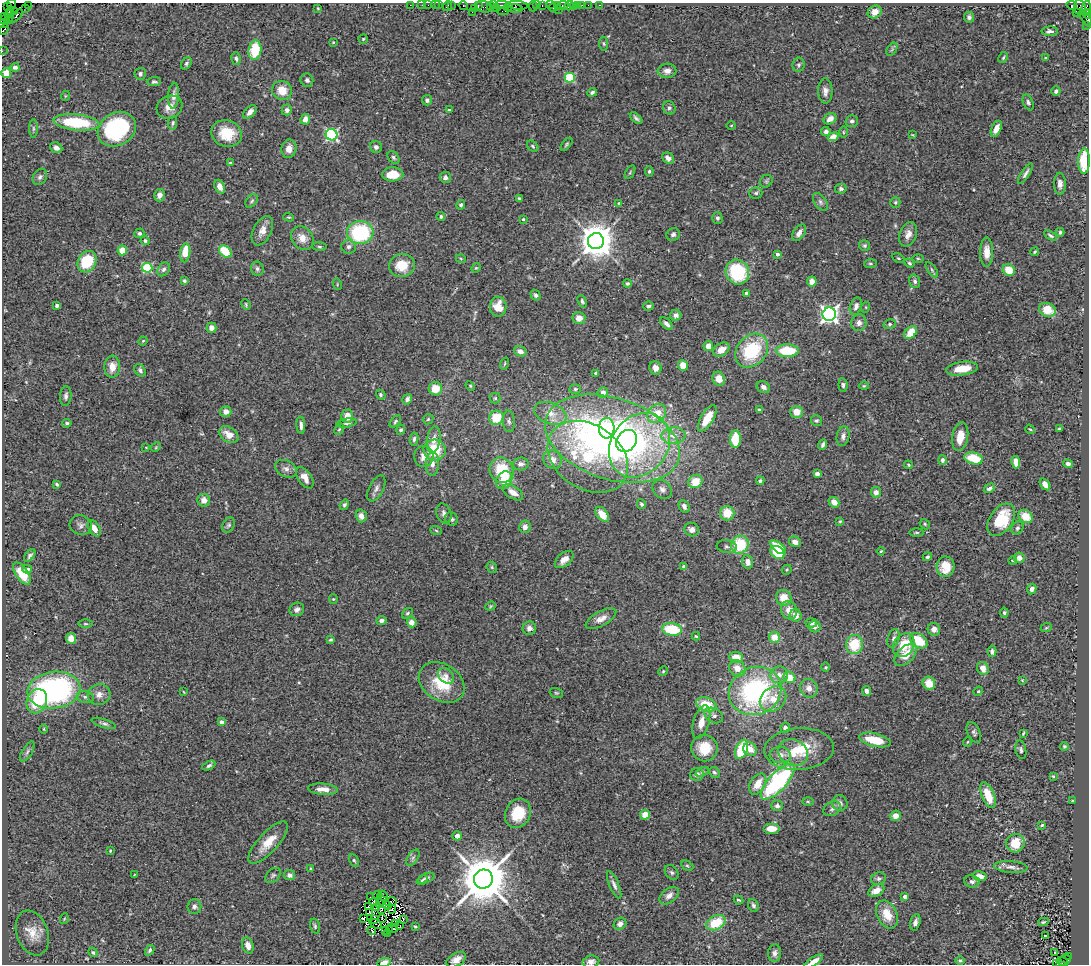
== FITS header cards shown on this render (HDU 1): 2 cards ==
NAXIS1  =                 1087
NAXIS2  =                  962

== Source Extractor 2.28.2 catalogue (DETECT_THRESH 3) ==
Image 1087 x 962 px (HDU 1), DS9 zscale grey, 1 PNG px = 1 image px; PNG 1091 x 966 px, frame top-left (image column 1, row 962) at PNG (2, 3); each listed source drawn as its Kron ellipse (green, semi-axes under 4 px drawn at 4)
Background 0.933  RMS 0.069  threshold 0.208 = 3 sigma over >= 5 px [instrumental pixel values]
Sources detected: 489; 8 with non-positive FLUX_AUTO (blend fragments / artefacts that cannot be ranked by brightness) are neither listed nor drawn; the other 481 listed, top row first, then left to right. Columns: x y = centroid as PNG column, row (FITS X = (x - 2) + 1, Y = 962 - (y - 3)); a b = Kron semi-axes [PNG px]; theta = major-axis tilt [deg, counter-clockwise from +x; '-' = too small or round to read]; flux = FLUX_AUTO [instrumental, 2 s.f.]
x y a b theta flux
11 4 4 2 - 51
28 5 2 2 - 45
410 5 2 2 - 30
422 5 2 2 - 35
428 5 2 2 - 31
435 5 2 2 - 45
439 5 2 2 - 44
451 5 3 3 - 64
490 5 3 2 - 52
494 5 2 2 - 54
501 5 7 2 -1 220
517 5 11 3 -5 210
537 5 3 2 - 51
542 5 3 2 - 61
550 5 3 2 - 82
558 5 3 2 - 47
563 5 6 3 10 70
578 5 3 3 - 100
582 5 2 2 - 18
588 5 2 2 - 46
599 5 3 2 - 30
1072 5 5 3 - 320
7 6 4 2 - 39
447 6 5 2 - 77
463 6 5 3 - 74
478 6 4 2 - 93
533 6 5 2 - 75
569 6 5 3 - 57
484 7 8 5 -16 310
508 7 4 3 - 50
573 7 3 2 - 14
1080 7 7 6 - 97
25 8 3 2 - 27
318 8 3 3 - 3.8
496 8 3 2 - 79
514 8 8 3 -7 190
553 8 4 2 - 96
1086 8 8 3 79 140
474 9 3 2 - 31
559 9 2 2 - 12
14 11 4 2 - 50
503 11 6 2 1 100
11 12 4 2 - 58
472 12 2 2 - 23
875 12 7 6 - 39
1077 13 3 2 - 15
1088 14 5 2 - 180
9 16 6 3 -83 89
16 16 9 4 43 250
5 17 3 2 - 63
969 17 5 5 - 13
1086 18 10 3 -59 300
3 20 3 2 - 30
9 20 4 3 - 140
3 24 5 4 - 100
1087 25 3 2 - 36
4 30 6 3 47 240
1050 31 8 4 1 12
363 39 5 4 - 5.5
333 42 3 3 - 3.6
604 44 7 4 -83 7
892 49 7 4 56 8.7
255 50 10 6 81 160
2 51 2 2 - 20
1003 58 6 4 62 6.5
1045 58 3 2 - 4.3
236 59 6 4 -75 9.6
186 63 6 4 53 8.4
798 65 7 6 - 12
15 67 4 3 - 12
667 71 9 7 4 26
6 73 5 5 - 46
140 74 6 5 - 13
570 78 5 5 - 300
307 80 7 6 - 10
154 82 7 4 3 9.2
282 90 10 9 - 68
825 91 12 7 -89 26
1056 91 5 4 - 12
592 92 5 4 - 11
65 96 5 3 - 3.7
174 96 13 5 86 23
427 100 5 5 - 13
1028 102 8 5 -68 11
169 107 13 11 27 44
669 108 7 6 - 12
287 110 5 5 - 15
449 110 4 4 - 5.4
250 112 8 5 46 23
636 118 7 3 -43 11
305 119 5 5 - 33
830 119 7 5 30 30
852 121 6 5 - 11
77 122 23 8 -6 290
173 123 7 4 83 8.9
731 125 5 3 - 4
33 128 9 4 -90 11
117 129 20 16 31 540
996 129 8 5 66 45
826 131 5 4 - 12
843 132 5 3 - 5
227 133 16 13 -20 120
332 135 6 5 - 720
913 135 3 2 - 3.6
833 137 5 4 - 32
566 144 8 4 50 7.2
533 146 6 4 -42 7.8
376 147 6 6 - 15
56 148 6 5 - 24
289 149 9 7 79 39
393 157 7 5 -52 9
668 158 6 5 - 24
1084 161 12 6 88 140
231 163 4 3 - 6
649 171 5 4 - 7.8
630 172 7 3 59 5.5
1025 173 12 4 56 15
393 174 10 7 1 92
40 177 9 6 58 14
445 177 5 5 - 18
766 181 7 5 45 8.3
1060 184 11 6 90 23
220 187 7 5 -67 29
841 189 6 5 - 12
756 193 6 5 - 8.6
159 195 6 5 - 21
519 198 3 3 - 5.3
252 201 8 5 51 9.9
820 202 10 6 -54 14
895 202 5 5 - 6.4
619 203 4 2 - 3.1
461 205 5 4 - 10
289 217 5 4 - 5.9
441 217 4 4 - 10
717 218 5 5 - 11
523 219 4 3 - 6.9
262 231 15 9 63 41
1060 232 4 3 - 7.9
139 233 5 4 - 11
360 233 13 11 7 400
799 233 9 5 55 25
673 234 7 6 - 12
908 234 12 8 68 35
1050 236 7 4 -32 9.4
302 238 12 10 -51 48
145 241 4 4 - 13
596 241 8 8 - 11000
865 246 5 5 - 8.2
319 247 7 3 -1 6.7
349 247 7 7 - 16
122 250 5 4 - 68
225 251 7 5 -44 120
987 252 14 6 90 45
1035 252 4 3 - 4.7
185 253 9 5 84 89
777 254 4 3 - 17
898 258 7 4 -27 5.9
918 258 6 4 -1 6.2
461 259 5 3 - 4.8
87 262 11 9 62 200
909 263 5 4 - 7.2
870 264 6 4 4 6.8
402 266 13 11 16 100
147 268 5 5 - 340
476 268 5 4 - 5.7
164 269 7 5 53 14
257 269 7 6 - 13
932 270 9 4 -55 9.6
1009 270 6 5 - 70
737 272 13 11 -61 300
184 281 4 4 - 7.9
915 281 7 5 -72 13
812 282 5 4 - 31
627 283 4 4 - 8.7
337 284 6 3 -74 5.1
746 293 3 3 - 9.3
536 295 6 4 -58 11
582 301 6 4 -67 9.2
246 304 6 3 -65 5.8
57 305 4 3 - 16
648 306 5 4 - 8.6
856 306 9 5 70 18
498 307 10 8 88 66
866 307 5 3 - 4.6
1047 310 8 6 -23 92
829 314 7 6 - 1900
676 315 5 5 - 19
579 318 6 6 - 35
859 323 8 7 - 23
666 324 8 4 -42 17
890 324 6 5 - 7.7
211 328 5 5 - 24
911 333 7 5 47 89
143 341 5 4 - 4.4
708 346 5 5 - 36
721 350 9 6 35 43
520 351 6 5 - 27
752 351 18 14 49 270
787 351 11 6 0 180
505 363 6 3 71 4.8
683 365 5 5 - 69
112 367 11 8 87 48
656 368 7 6 - 30
962 369 16 6 8 73
140 370 7 5 -52 11
596 373 3 3 - 7.7
719 379 7 6 - 47
843 385 7 4 -84 9.3
470 386 5 4 - 5.4
864 386 4 4 - 4.6
763 387 7 5 -29 20
435 389 6 6 - 76
575 389 5 5 - 7.7
603 392 5 5 - 24
381 395 5 4 - 9.4
66 396 10 5 83 15
495 398 5 5 - 7.2
407 399 5 4 - 16
759 410 4 3 - 9.8
226 412 6 5 - 30
797 412 6 6 - 59
550 413 17 10 -20 61
657 414 10 8 49 86
347 416 7 6 - 51
496 418 7 7 - 120
707 418 15 6 59 89
428 419 6 4 43 6.7
395 421 7 4 47 7.7
509 421 11 6 -85 14
816 421 5 5 - 8.4
67 423 4 3 - 7.1
347 423 10 4 8 12
301 425 9 4 -86 17
607 428 10 8 86 120
339 429 6 4 66 6.5
1030 429 5 4 - 5.1
1059 429 3 3 - 5
401 430 5 4 - 10
229 435 10 7 -33 49
673 436 12 8 3 45
843 436 10 6 80 19
960 437 14 8 80 66
414 439 6 4 81 10
434 439 13 6 80 36
612 439 69 40 -18 2800
735 439 9 5 85 130
626 441 12 9 52 430
639 445 34 28 53 530
823 445 5 3 - 12
146 447 4 2 - 3.3
156 447 5 4 - 4.8
435 450 11 10 - 150
424 456 10 9 - 40
588 457 43 32 -34 400
974 458 9 6 -13 120
552 460 10 8 -44 34
942 460 5 4 - 13
1016 462 6 4 -82 41
432 464 12 6 89 27
521 464 8 6 5 19
1068 464 5 4 - 17
908 465 4 3 - 5.2
286 469 11 8 -26 22
502 470 13 11 -60 160
817 474 4 4 - 18
305 478 12 6 -55 44
504 480 9 7 55 68
695 481 7 6 - 81
760 481 4 3 - 7.8
57 484 4 3 - 6.5
1045 484 7 4 -55 28
376 488 14 7 64 23
989 488 6 4 30 14
662 489 10 8 -43 21
513 492 11 6 -32 35
876 492 5 5 - 21
204 500 6 6 - 32
834 502 5 5 - 42
641 504 5 4 - 8.5
344 505 5 4 - 9.1
684 506 7 5 -62 16
444 513 10 7 -70 18
727 513 7 7 - 87
602 514 9 5 -51 42
361 516 6 5 - 29
1026 516 8 6 -34 77
452 519 7 6 - 12
1001 520 18 11 56 180
840 521 4 4 - 5.8
925 524 6 4 -48 6.5
81 525 11 9 -22 21
229 525 8 6 60 10
525 527 6 5 - 22
94 528 9 5 -57 35
1017 528 7 5 51 9.6
436 530 6 3 -21 5.8
692 530 7 6 - 23
917 532 7 3 0 7.2
795 542 6 5 - 32
740 545 9 8 - 190
727 546 10 6 -7 12
778 547 9 4 -38 120
881 551 4 2 - 4.6
778 552 8 6 -36 120
30 556 7 4 51 10
927 557 5 4 - 7.2
1019 558 5 5 - 28
564 559 11 6 40 34
1013 560 4 3 - 6.6
748 562 7 5 -80 31
492 567 6 5 - 7.1
684 567 4 3 - 16
946 567 10 9 - 74
27 569 5 4 - 14
787 570 5 4 - 6.1
22 573 12 6 -55 110
1032 589 5 4 - 16
784 598 8 7 - 70
333 599 4 4 - 4.6
490 606 5 4 - 5.2
297 609 7 6 - 17
789 610 9 8 - 45
407 613 6 4 40 7.9
1004 613 5 4 - 8.3
796 615 6 6 - 33
601 619 17 7 29 35
381 620 5 4 - 16
412 622 5 5 - 27
811 623 6 4 4 15
85 624 7 3 -1 6.7
814 627 6 6 - 18
529 628 7 6 - 22
1046 628 6 3 19 5.1
672 629 10 6 -6 200
934 629 6 6 - 28
696 636 4 4 - 5.9
774 637 5 5 - 59
71 638 5 5 - 46
894 638 9 6 72 16
331 640 4 3 - 6.3
919 641 9 6 -37 130
854 644 9 8 - 160
904 645 13 10 57 110
992 651 6 4 -86 14
905 655 13 8 44 74
736 657 7 5 -3 62
826 667 5 3 - 4.6
737 668 9 7 -43 43
983 668 7 5 -59 41
663 671 5 4 - 5.8
779 675 9 8 - 29
446 676 9 6 -42 22
789 677 6 5 - 63
1022 680 4 3 - 4.1
442 682 24 18 -33 170
929 683 6 6 - 67
809 688 9 8 - 31
54 690 26 18 7 1100
755 691 27 23 25 730
867 691 5 4 - 19
978 691 5 4 - 5.8
184 692 4 2 - 3
556 693 7 5 -20 7.1
99 695 11 10 - 33
85 697 9 6 -12 14
773 699 15 11 42 64
37 701 12 10 67 180
706 705 10 7 -19 110
714 715 10 7 -30 18
222 722 4 4 - 23
701 722 17 8 74 50
104 723 13 4 -18 13
785 728 5 4 - 20
44 729 5 3 - 4.4
974 732 11 6 -63 13
1023 733 4 2 - 5
875 740 16 6 -12 110
967 742 5 3 - 4
1064 746 4 4 - 6.6
704 748 13 13 - 100
742 749 10 5 67 210
750 749 7 6 - 44
799 749 35 21 4 190
1021 750 9 5 -78 11
27 752 11 5 58 14
793 752 15 13 -28 74
780 755 10 8 -5 34
209 766 7 4 27 10
702 772 7 4 23 6.8
714 772 6 5 - 9.5
697 775 7 6 - 19
1053 776 4 4 - 5
778 782 23 9 47 760
758 784 11 7 59 65
323 789 15 5 -4 35
988 795 14 6 -67 99
1072 800 4 3 - 3.6
808 802 5 3 - 5.7
840 803 8 7 - 20
777 806 6 5 - 15
832 809 9 6 30 16
518 813 15 12 62 130
645 815 5 5 - 56
895 816 5 5 - 42
1042 825 3 3 - 7.3
771 829 8 5 0 58
457 836 5 4 - 29
268 842 27 10 48 84
1015 843 9 9 - 99
110 851 3 2 - 3.7
413 858 9 5 57 12
354 860 6 4 -61 8.4
687 866 6 4 -29 7
1011 867 17 5 -5 23
311 868 3 3 - 4.5
672 872 8 6 -50 12
134 875 4 2 - 2.7
273 875 9 6 45 11
289 875 5 5 - 18
980 876 7 5 -11 38
426 878 9 4 20 10
483 879 9 9 - 27000
879 879 7 6 - 12
422 880 6 3 39 7.6
972 881 7 6 - 15
614 885 15 4 -67 19
876 891 8 5 29 40
378 895 5 2 - 15
383 895 5 3 - 15
371 896 3 2 - 3.5
669 896 11 7 39 25
905 897 4 4 - 30
738 900 5 3 - 5.5
373 902 4 2 - 3.3
384 902 8 2 -44 6.4
390 902 6 3 10 8.5
379 904 2 2 - 4.5
753 905 6 5 - 12
194 906 7 7 - 15
388 906 4 2 - 10
368 907 4 2 - 3.9
377 908 4 4 - 7.4
381 909 3 2 - 5.1
392 909 4 2 - 1.8
369 912 4 2 - 3.3
887 914 15 10 -65 85
64 919 5 3 - 4
364 919 3 3 - 11
374 919 4 3 - 2.7
382 919 4 2 - 0.68
403 919 3 2 - 2.1
915 922 8 5 75 18
1043 922 5 3 - 7.6
395 923 4 3 - 2.4
716 923 10 7 27 140
375 924 7 2 -30 5.3
620 924 6 5 - 23
315 926 7 4 -76 8.6
400 926 3 2 - 4.4
415 926 3 3 - 5.5
392 928 6 2 -18 3.1
385 930 2 2 - 4.7
389 930 3 3 - 1.2
372 931 4 2 - 4.6
32 933 23 15 -70 84
388 933 3 2 - 3.5
1045 935 3 3 - 18
248 945 8 5 -71 30
150 950 6 4 58 9
93 952 5 4 - 7.1
775 953 9 6 84 16
1054 953 2 2 - 5.4
1069 956 3 3 - 200
1066 959 5 2 - 310
456 960 11 6 31 39
814 961 11 4 33 30
960 961 5 4 - 8.6
384 962 7 4 15 31
591 962 8 6 11 22
1062 962 6 3 -21 140
1057 964 2 2 - 17
At the frame edge (FLAGS 8, measured only in part): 11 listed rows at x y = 11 4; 1088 14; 3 20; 3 24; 1087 25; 4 30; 2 51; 814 961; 384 962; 591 962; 1057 964
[8 non-positive-flux detections neither listed nor drawn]